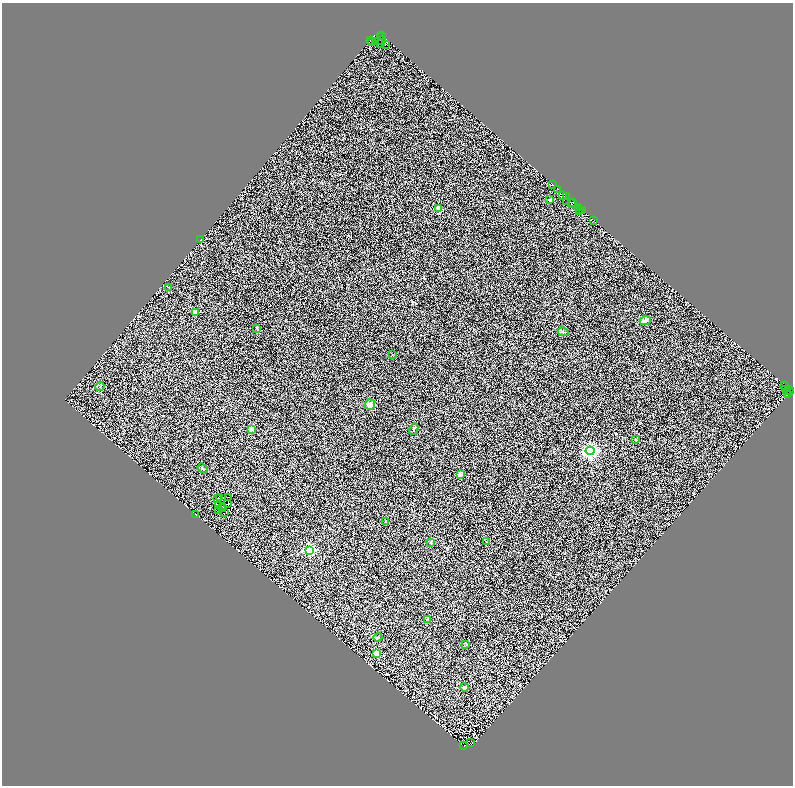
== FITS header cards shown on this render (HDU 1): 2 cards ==
NAXIS1  =                 1582
NAXIS2  =                 1567

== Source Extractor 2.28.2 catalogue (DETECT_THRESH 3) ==
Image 1582 x 1567 px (HDU 1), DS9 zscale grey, zoomed out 1/2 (1 PNG px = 2 x 2 image px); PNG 795 x 788 px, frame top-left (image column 2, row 1566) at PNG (2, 3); each listed source drawn as its Kron ellipse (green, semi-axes under 4 px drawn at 4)
Background 0.68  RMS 1.1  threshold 3.2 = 3 sigma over >= 5 px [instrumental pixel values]
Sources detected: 110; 48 cannot appear on this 1/2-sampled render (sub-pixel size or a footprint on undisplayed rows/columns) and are neither listed nor drawn; the other 62 listed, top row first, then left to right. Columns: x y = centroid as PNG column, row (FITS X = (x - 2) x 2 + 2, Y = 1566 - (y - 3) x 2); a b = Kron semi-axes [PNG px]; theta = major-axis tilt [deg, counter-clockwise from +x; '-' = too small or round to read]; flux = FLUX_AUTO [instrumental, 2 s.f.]
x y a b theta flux
382 36 2 2 - 660
380 37 2 1 - 860
371 40 3 1 - 1300
381 41 3 1 - 250
372 42 2 1 - 1000
375 42 2 1 - 900
380 44 2 1 - 590
386 44 2 1 - 480
552 185 3 2 - 3200
558 189 2 1 - 670
563 196 2 1 - 260
567 197 2 2 - 1100
550 200 2 2 - 760
567 201 3 1 - 600
573 202 2 2 - 130
572 204 3 1 - 1200
579 207 2 1 - 820
439 209 2 2 - 4300
579 209 2 1 - 1200
579 211 2 1 - 880
583 211 2 2 - 1200
594 220 2 1 - 1100
201 239 2 2 - 2800
169 287 3 3 - 140
195 312 2 2 - 2300
645 320 6 4 23 620
257 328 3 3 - 130
563 332 5 3 - 260
392 354 2 1 - 51
785 385 2 1 - 360
100 386 5 1 - 93
786 389 3 1 - 43
787 391 2 1 - 470
790 391 4 2 - 900
788 393 2 1 - 230
370 405 5 5 - 1000
251 429 2 2 - 3200
414 429 6 3 67 290
636 440 2 2 - 280
590 451 4 4 - 61000
203 468 5 3 - 250
460 475 2 2 - 2000
219 497 2 1 - 75
228 498 3 1 - 160
217 499 2 1 - 130
228 504 3 1 - 43
219 505 2 1 - 64
222 508 4 2 - 110
219 509 2 1 - 68
224 513 2 1 - 79
196 515 2 2 - 71
386 521 2 2 - 190
486 542 4 3 - 180
431 543 3 3 - 140
309 550 3 3 - 21000
428 619 3 2 - 110
378 637 4 3 - 190
466 644 3 2 - 120
377 653 3 2 - 3600
464 687 4 3 - 350
471 743 2 1 - 65
463 745 3 1 - 120
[48 sub-pixel or undisplayed-footprint detections neither listed nor drawn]